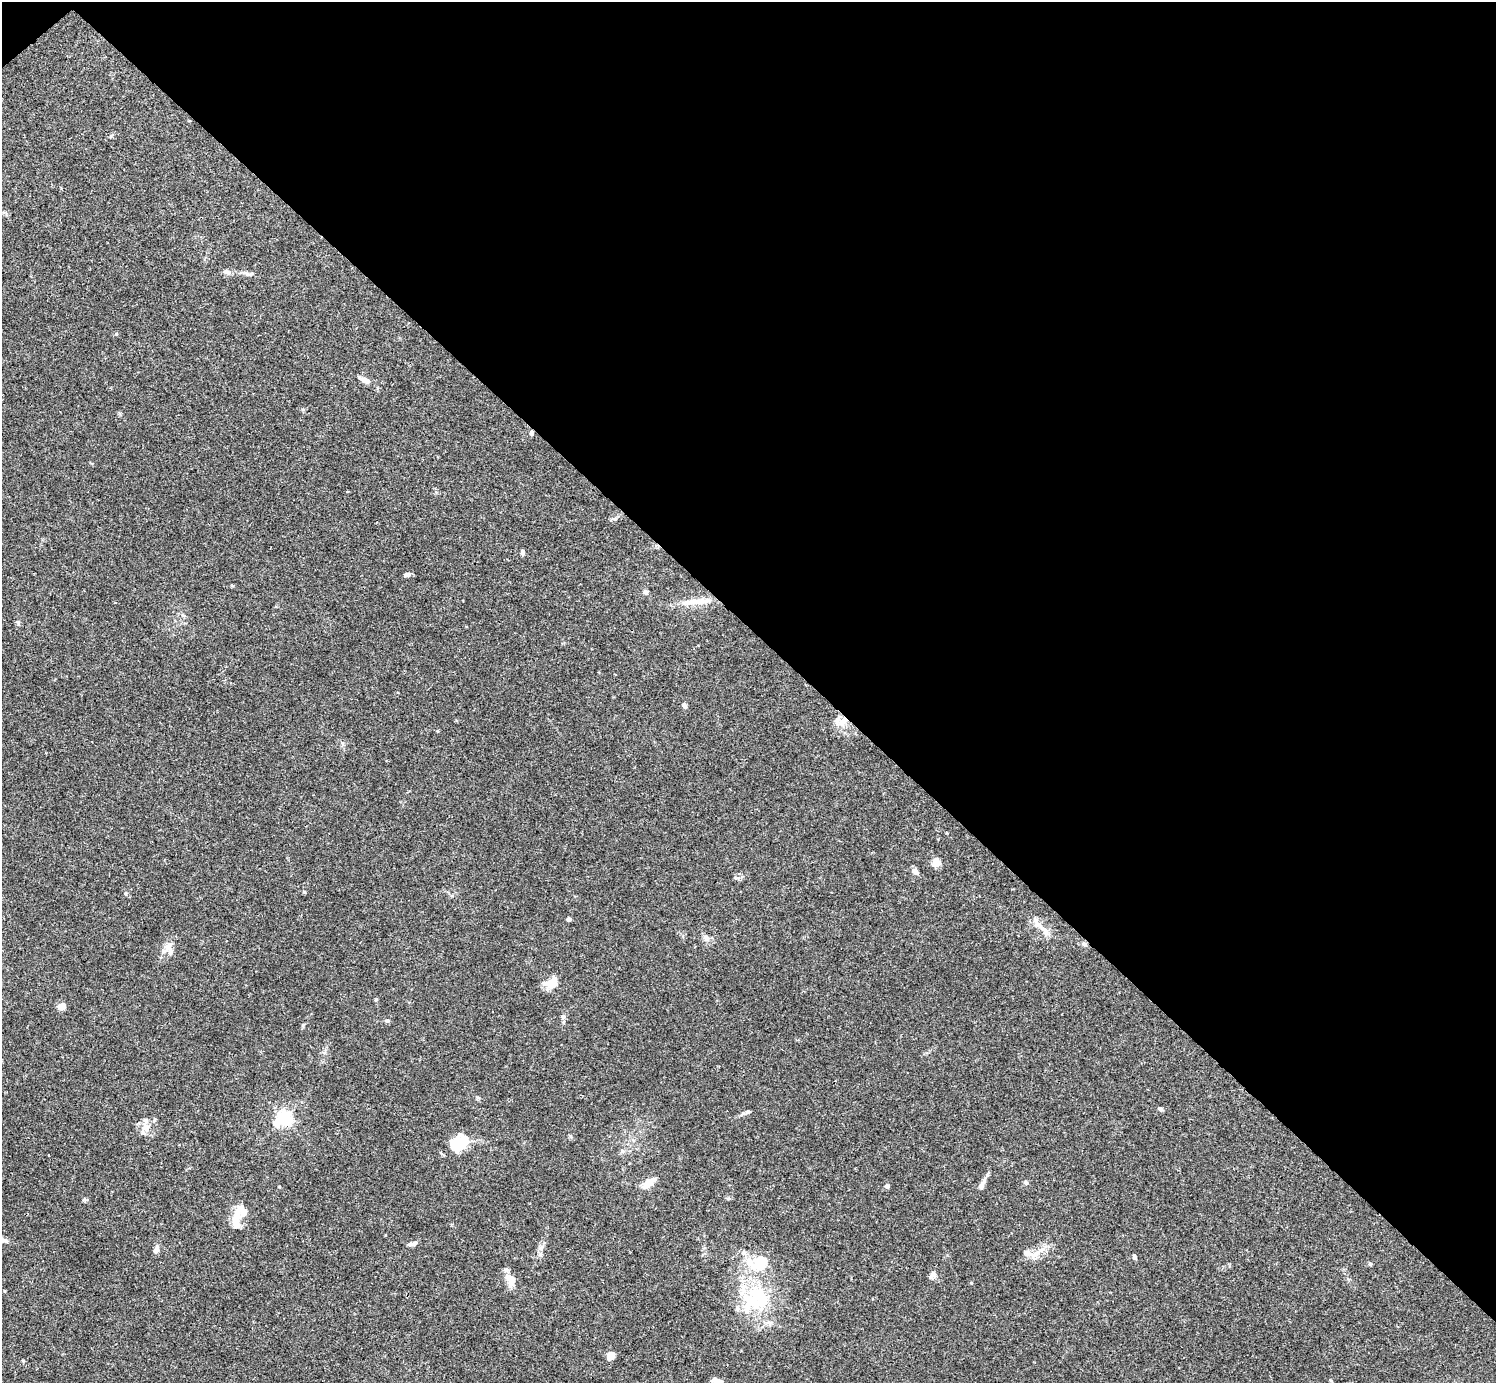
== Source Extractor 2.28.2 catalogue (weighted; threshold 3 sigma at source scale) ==
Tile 3 of 4 x 4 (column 3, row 1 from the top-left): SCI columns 2991-4484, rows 4302-5682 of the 5982 x 5981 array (HDU 1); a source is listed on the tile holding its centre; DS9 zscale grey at full resolution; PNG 1498 x 1385 px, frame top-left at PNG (2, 2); no overlay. Shown black and unused: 46% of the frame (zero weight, under 3 of 4 exposures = <1% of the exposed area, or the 3 px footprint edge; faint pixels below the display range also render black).
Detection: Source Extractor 2.28.2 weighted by HDU 2 'WHT'; one run over the whole footprint, this tile lists its part. Background 0.0165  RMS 0.0022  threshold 0.00978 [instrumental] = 3 sigma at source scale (4.5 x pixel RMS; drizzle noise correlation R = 1.50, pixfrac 1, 0.05/0.05 arcsec/px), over >= 5 px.
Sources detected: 69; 5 inside a brighter object's white glare — not listed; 10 inside a brighter listed object's ellipse — not listed separately; the other 54 listed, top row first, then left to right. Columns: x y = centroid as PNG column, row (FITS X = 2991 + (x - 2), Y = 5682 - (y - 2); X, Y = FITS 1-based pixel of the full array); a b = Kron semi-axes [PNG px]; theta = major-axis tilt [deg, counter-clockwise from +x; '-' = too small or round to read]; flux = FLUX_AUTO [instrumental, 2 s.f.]
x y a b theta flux
229 273 8 4 -19 0.52
247 274 9 4 1 0.53
116 334 5 4 - 0.25
365 380 18 7 -28 1.4
531 433 6 5 - 0.53
615 519 6 5 - 0.4
522 552 6 5 - 0.5
407 575 8 5 21 0.62
645 592 7 6 - 0.47
694 602 19 9 2 2.3
183 615 6 4 -1 0.35
18 623 8 3 -59 0.28
684 706 7 5 -61 0.57
843 721 15 10 52 2.6
342 743 8 5 -61 0.49
937 862 10 9 - 1.7
916 872 9 6 -50 0.93
304 892 5 3 - 0.22
125 893 5 4 - 0.23
568 919 4 4 - 0.64
1044 930 24 8 -48 2.3
706 938 10 8 -54 0.99
1084 944 6 6 - 0.45
169 947 14 11 77 1.8
552 983 13 10 30 3.9
62 1006 7 7 - 1.7
563 1017 6 6 - 0.63
387 1021 7 5 6 0.46
303 1025 7 4 46 0.3
324 1053 7 4 18 0.38
1160 1109 6 4 -30 0.5
748 1112 8 5 11 0.45
284 1118 6 6 - 54
275 1123 7 7 - 1.5
146 1127 12 9 -67 1.6
459 1144 22 17 -42 4.3
1026 1182 5 4 - 0.57
648 1183 17 8 35 2.6
982 1184 17 6 63 1.3
887 1186 4 4 - 1.1
237 1213 21 10 73 2.9
413 1244 12 5 17 0.72
541 1248 8 4 54 0.62
156 1250 8 6 62 0.98
1035 1254 20 10 13 2.6
1134 1257 6 4 -69 0.52
1370 1264 5 4 - 0.32
933 1275 9 6 40 1.2
511 1279 16 11 -67 2.6
971 1283 4 3 - 0.23
758 1297 37 24 -74 14
611 1356 9 7 66 1.7
23 1361 4 4 - 0.19
717 1381 13 5 -12 1.4
Overlapping masked pixels (flux is a lower limit): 2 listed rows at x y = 531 433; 843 721
Isophote crosses this tile's border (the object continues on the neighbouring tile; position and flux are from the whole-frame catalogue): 1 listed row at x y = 717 1381
Unlisted compact peaks at least as high as the median listed source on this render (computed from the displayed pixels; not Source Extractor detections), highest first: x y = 736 878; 84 1199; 111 136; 376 999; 570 1136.